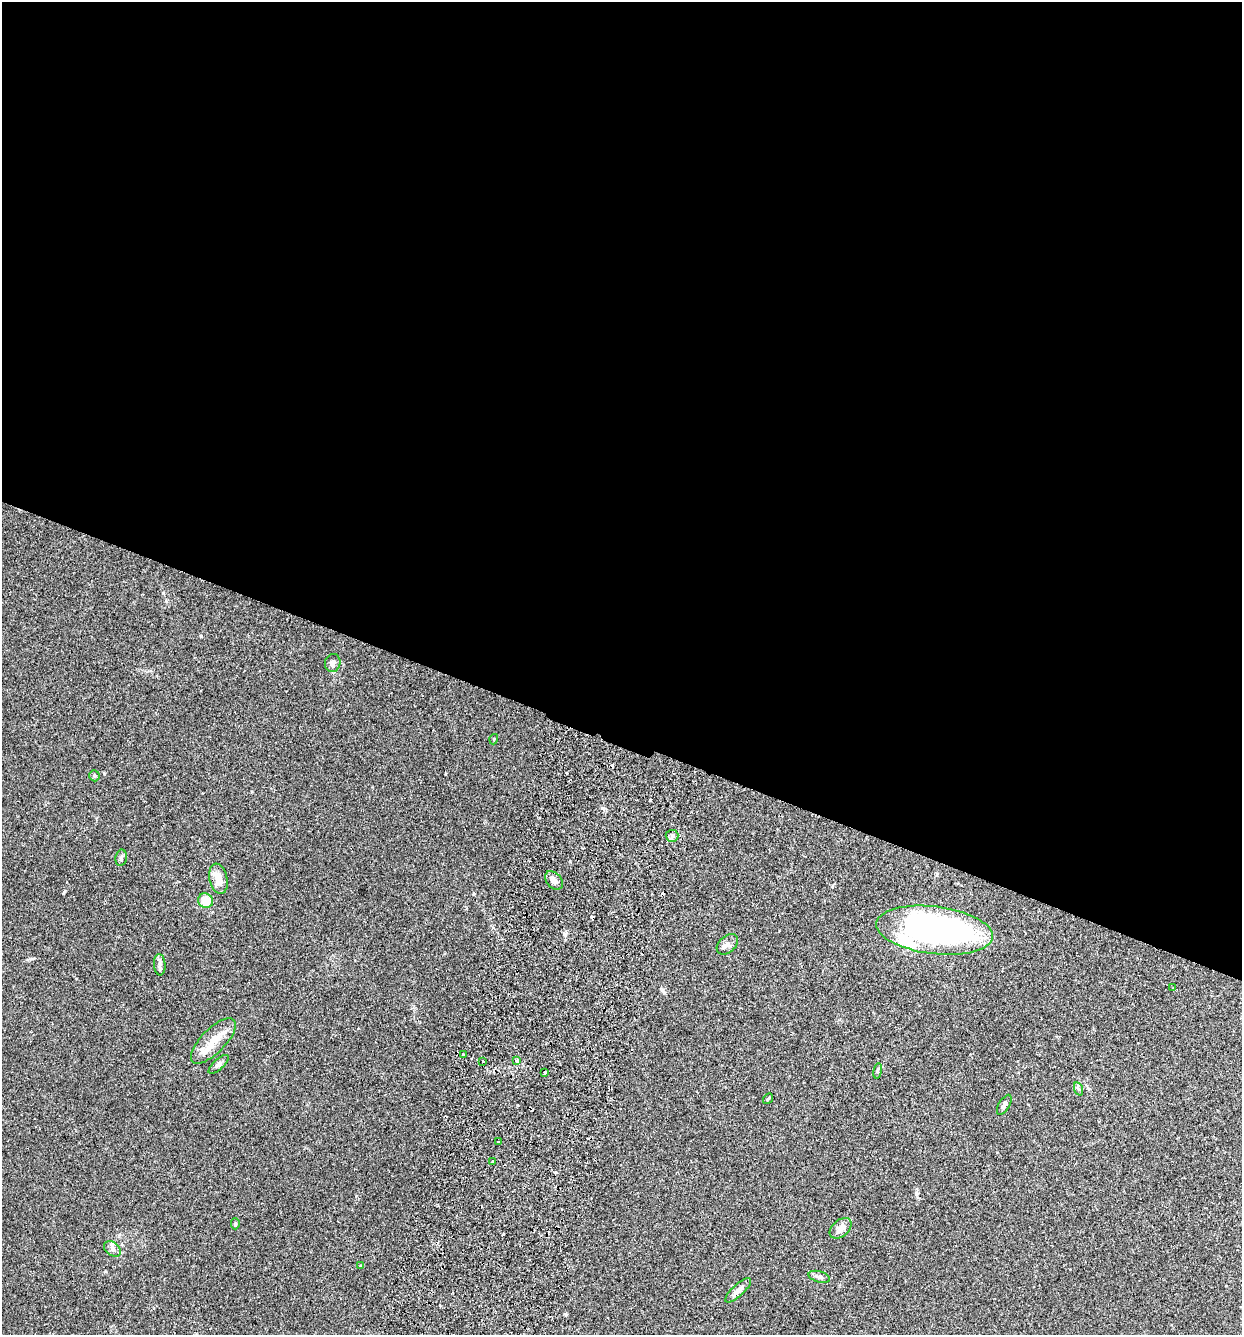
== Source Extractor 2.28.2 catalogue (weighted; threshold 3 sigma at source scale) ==
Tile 3 of 4 x 4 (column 3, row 1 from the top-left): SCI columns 2664-3903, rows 4021-5353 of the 5455 x 5375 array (HDU 1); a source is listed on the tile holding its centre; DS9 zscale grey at full resolution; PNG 1244 x 1337 px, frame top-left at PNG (2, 2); each listed source drawn as its Kron ellipse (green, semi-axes under 4 px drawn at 4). Shown black and unused: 55% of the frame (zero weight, under 2 of 3 exposures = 3% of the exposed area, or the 3 px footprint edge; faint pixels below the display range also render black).
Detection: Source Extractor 2.28.2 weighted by HDU 2 'WHT'; one run over the whole footprint, this tile lists its part. Background 0.0366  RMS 0.0047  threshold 0.0211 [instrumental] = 3 sigma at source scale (4.5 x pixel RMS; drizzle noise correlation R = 1.50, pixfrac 1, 0.05/0.05 arcsec/px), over >= 5 px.
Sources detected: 38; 5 cosmic-ray / hot-pixel residue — neither listed nor drawn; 3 inside a brighter listed object's ellipse — not listed separately; the other 30 listed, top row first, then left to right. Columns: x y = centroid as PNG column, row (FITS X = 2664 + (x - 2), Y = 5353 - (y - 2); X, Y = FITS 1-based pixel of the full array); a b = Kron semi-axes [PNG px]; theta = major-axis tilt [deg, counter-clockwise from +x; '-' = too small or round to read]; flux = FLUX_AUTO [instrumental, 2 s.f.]
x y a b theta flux
333 663 9 7 75 1.7
494 739 5 3 - 0.39
94 776 6 5 - 0.67
672 836 6 6 - 1.1
121 858 8 5 80 1.1
218 879 15 9 -78 6
554 880 10 7 -49 2.4
205 901 8 7 - 9.2
934 930 58 23 -7 150
727 944 12 8 41 2.2
160 965 11 5 -86 1.4
1173 988 3 3 - 0.31
213 1041 29 12 45 8.1
464 1054 3 3 - 1.2
517 1060 4 3 - 2.7
483 1062 3 3 - 0.84
219 1064 13 5 43 1.3
878 1071 8 4 81 0.75
545 1072 4 3 - 2.5
1079 1089 7 4 -70 0.76
768 1099 6 3 52 0.54
1004 1105 11 5 59 1.5
498 1142 3 3 - 0.55
492 1162 3 3 - 1.6
235 1224 5 4 - 0.62
841 1228 12 8 40 3.3
112 1249 9 6 -41 1.7
361 1266 4 3 - 0.78
819 1277 11 5 -16 1.3
738 1290 16 6 42 2.7
Unlisted compact peaks at least as high as the median listed source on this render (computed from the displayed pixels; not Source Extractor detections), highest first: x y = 201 636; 163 593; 602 808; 65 891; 564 934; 104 773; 662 990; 567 773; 34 958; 517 1105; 166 601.